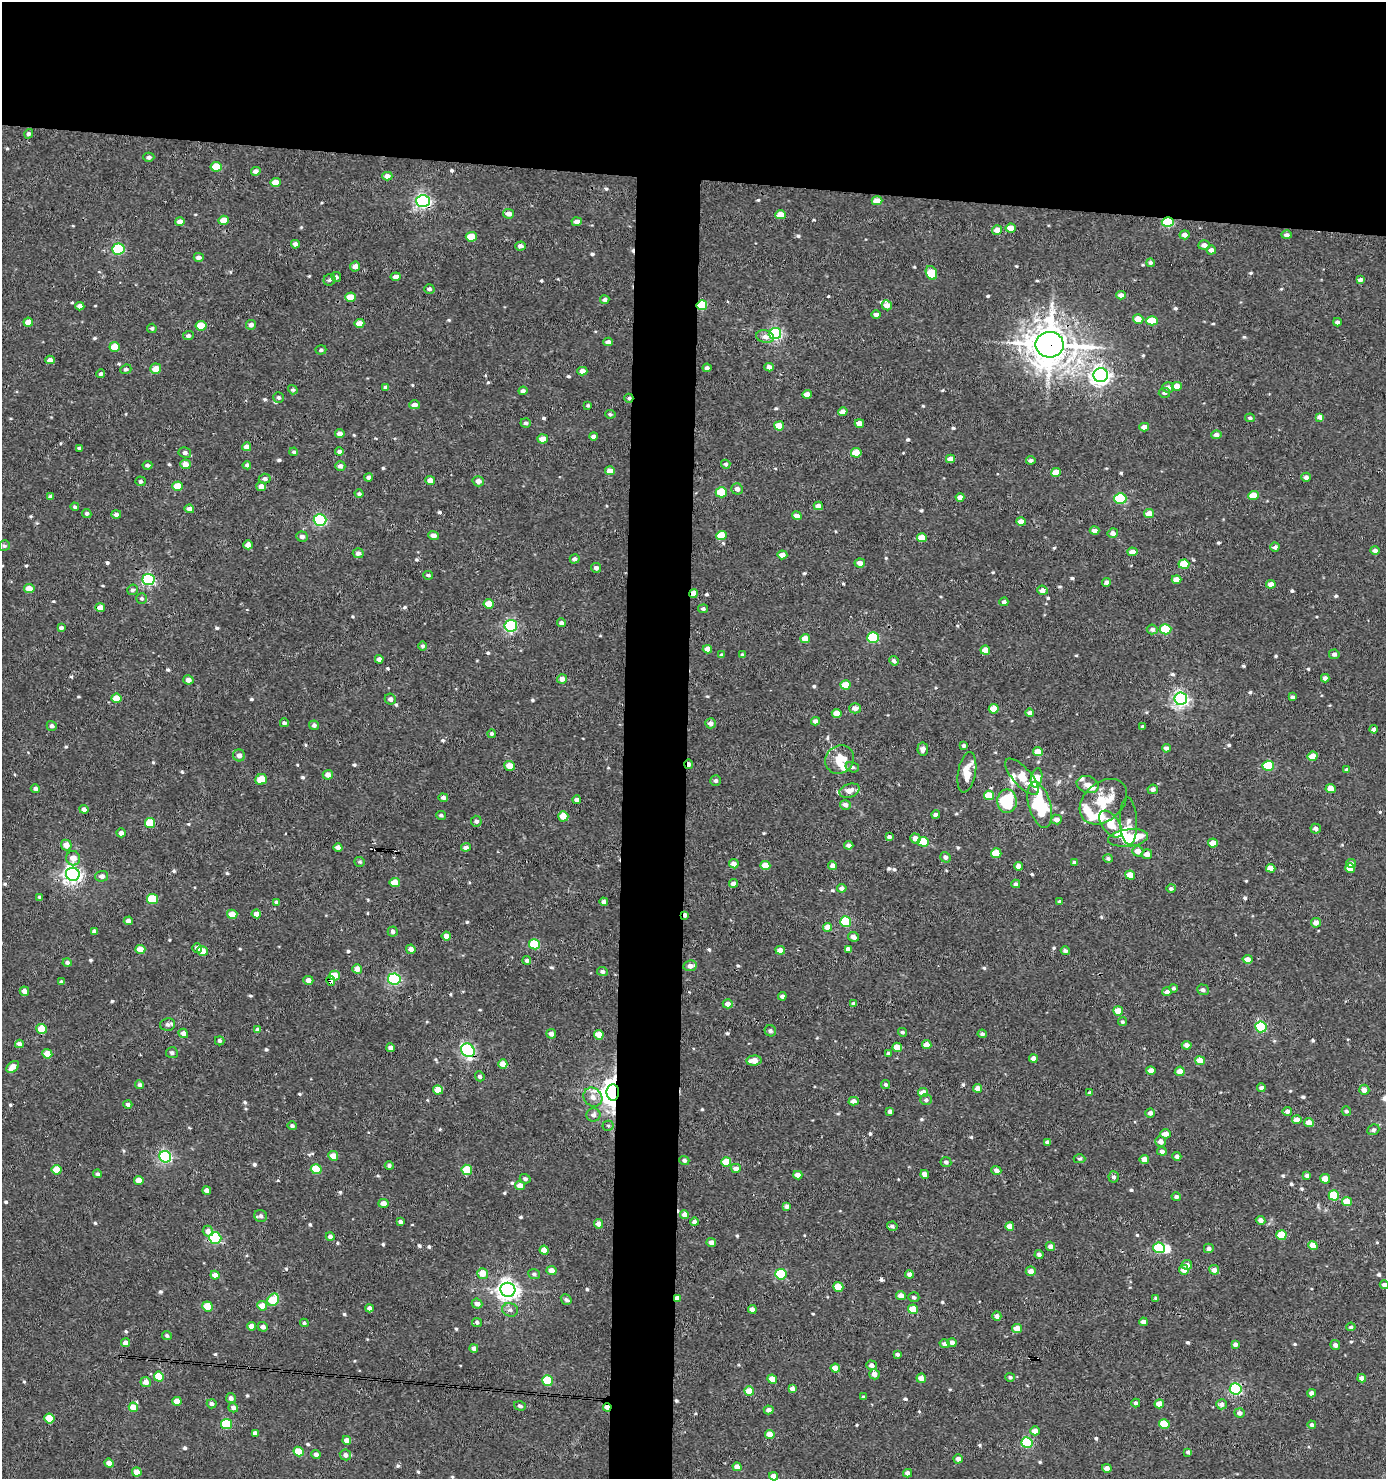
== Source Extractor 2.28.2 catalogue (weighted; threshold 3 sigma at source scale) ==
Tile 2 of 3 x 3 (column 2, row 1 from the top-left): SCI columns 1585-2968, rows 2954-4430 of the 4454 x 4431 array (HDU 1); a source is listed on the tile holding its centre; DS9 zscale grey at full resolution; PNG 1388 x 1481 px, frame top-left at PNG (2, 2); each listed source drawn as its Kron ellipse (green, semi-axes under 4 px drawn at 4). Shown black and unused: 16% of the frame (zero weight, under 3 of 4 exposures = <1% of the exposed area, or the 3 px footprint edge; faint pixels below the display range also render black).
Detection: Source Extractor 2.28.2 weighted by HDU 2 'WHT'; one run over the whole footprint, this tile lists its part. Background 0.00299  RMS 0.0019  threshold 0.00838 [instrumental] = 3 sigma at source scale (4.5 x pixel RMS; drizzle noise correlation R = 1.50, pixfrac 1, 0.05/0.05 arcsec/px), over >= 5 px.
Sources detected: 698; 1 inside a brighter object's white glare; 5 cosmic-ray / hot-pixel residue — neither listed nor drawn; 9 inside a brighter listed object's ellipse — not listed separately; of the other 683, all 500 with FLUX_AUTO >= 0.318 (the completeness limit of this list) listed and drawn (183 fainter detections not listed), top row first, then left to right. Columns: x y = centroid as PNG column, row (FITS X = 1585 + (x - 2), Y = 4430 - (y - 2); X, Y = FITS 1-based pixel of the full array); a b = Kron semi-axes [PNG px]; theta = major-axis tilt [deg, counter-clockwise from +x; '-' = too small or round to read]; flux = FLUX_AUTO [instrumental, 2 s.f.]
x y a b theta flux
29 134 5 4 - 0.41
149 157 5 4 - 0.49
216 167 5 5 - 3.3
256 171 5 4 - 0.78
387 176 5 4 - 1.1
276 182 5 4 - 2.1
423 201 7 6 - 47
877 201 5 4 - 2.3
509 214 5 4 - 1.1
781 215 5 4 - 2.5
224 220 5 4 - 2.4
180 222 5 4 - 1.3
577 222 5 4 - 0.97
1168 222 6 5 - 16
1011 228 5 4 - 1.9
997 230 5 4 - 1.6
1184 235 5 4 - 0.89
1287 235 5 4 - 0.61
471 237 5 5 - 4
295 244 4 4 - 0.72
1204 245 6 4 5 0.97
520 246 5 4 - 0.68
118 249 6 5 - 18
1211 250 4 4 - 0.78
199 257 5 4 - 0.74
1150 263 4 4 - 0.4
355 266 5 5 - 1
931 273 7 5 -66 4.6
336 277 5 4 - 0.44
396 277 5 4 - 0.95
329 280 6 5 - 0.4
1360 280 4 4 - 0.62
429 289 5 4 - 0.47
1121 295 5 4 - 1
350 297 5 4 - 3
605 300 4 4 - 0.51
702 305 5 5 - 9.6
887 305 5 5 - 1.2
80 306 4 4 - 0.86
876 314 5 4 - 0.73
1138 319 5 4 - 1.9
1152 321 5 4 - 4.6
28 322 5 4 - 1.8
1337 322 4 4 - 0.62
359 323 5 4 - 2
251 325 5 5 - 0.72
201 326 5 5 - 4.9
152 328 4 4 - 0.35
775 333 6 5 - 35
188 336 5 4 - 0.5
765 337 9 6 -12 0.98
608 342 5 4 - 0.61
1050 345 14 13 - 500
115 347 5 5 - 2.9
321 350 5 4 - 0.34
50 360 4 4 - 1.1
769 367 5 4 - 0.89
707 368 4 4 - 0.6
126 369 6 4 23 0.39
156 369 5 5 - 1.9
582 371 5 4 - 1.2
101 374 4 4 - 0.4
1101 375 7 7 - 88
1177 386 5 4 - 2.2
386 387 4 3 - 0.43
1168 387 5 5 - 1.1
293 390 5 4 - 0.33
523 391 4 4 - 0.53
1164 393 5 5 - 0.41
807 394 5 4 - 1.2
279 397 5 5 - 0.42
629 398 4 4 - 0.34
415 405 5 4 - 0.91
588 405 3 3 - 0.34
843 412 4 4 - 1.1
610 414 5 4 - 0.35
1320 417 4 4 - 1
1250 418 5 4 - 0.35
526 423 5 4 - 0.41
859 423 5 4 - 1.7
779 426 5 4 - 3.1
1144 427 5 4 - 1.3
340 434 4 4 - 0.88
1216 435 5 4 - 0.85
593 436 4 4 - 0.64
543 439 5 4 - 2
247 447 4 4 - 1.2
79 448 4 3 - 0.39
294 452 4 4 - 0.33
339 452 4 4 - 0.57
185 453 6 5 - 0.68
856 453 5 5 - 3.4
950 459 4 4 - 1.5
1031 460 4 4 - 0.46
185 464 5 4 - 1.6
726 464 5 4 - 0.43
147 465 5 3 - 0.44
247 465 4 4 - 0.44
340 466 5 5 - 0.68
610 471 5 4 - 1.5
1056 472 5 4 - 2.7
368 477 4 4 - 0.43
1306 477 5 4 - 0.79
265 479 6 5 - 0.62
140 481 5 5 - 0.4
430 481 5 4 - 1.3
478 481 6 5 - 0.91
177 486 5 4 - 3.1
261 486 5 4 - 1.3
737 489 6 5 - 0.88
721 492 5 5 - 6.5
359 494 4 4 - 0.38
1253 495 5 4 - 2.9
51 496 4 4 - 0.47
960 497 4 4 - 1
1120 498 6 5 - 15
818 506 4 4 - 1.2
75 507 4 4 - 0.32
189 509 5 4 - 0.92
87 513 5 4 - 0.41
116 514 5 4 - 0.57
1149 514 5 4 - 1.7
797 516 5 4 - 1.2
320 520 6 5 - 26
1021 522 5 4 - 1.4
1094 531 5 4 - 1
1113 533 5 4 - 0.88
433 535 5 4 - 0.92
722 535 5 4 - 4
302 536 6 5 - 0.67
922 538 5 4 - 2.6
248 545 4 4 - 1.4
4 546 5 5 - 0.35
1275 547 4 4 - 0.55
1375 550 4 4 - 0.64
1132 552 5 4 - 1.2
358 553 5 5 - 0.75
782 555 5 4 - 1.4
575 559 5 4 - 0.57
860 563 5 4 - 1.1
1184 564 5 4 - 5.1
596 568 5 4 - 0.63
428 575 5 3 - 0.33
148 579 6 5 - 28
1176 579 5 4 - 1.4
1106 582 4 4 - 0.6
1271 584 4 4 - 1.2
29 589 5 4 - 1.8
132 590 5 5 - 0.4
1043 590 5 4 - 0.95
694 594 4 4 - 2.2
142 598 5 5 - 0.37
1004 602 4 4 - 0.52
489 604 5 4 - 2.7
100 608 5 4 - 1.6
703 609 5 4 - 0.34
561 623 4 4 - 0.57
511 626 6 6 - 32
61 628 4 4 - 0.55
1152 629 5 5 - 0.6
1165 629 6 5 - 8
873 638 6 5 - 14
805 639 5 4 - 2.1
422 646 4 4 - 0.35
707 649 4 4 - 1.5
985 650 5 4 - 2.3
1334 654 5 5 - 0.58
722 655 4 3 - 0.32
742 655 4 4 - 0.32
379 659 4 4 - 0.82
894 661 5 4 - 0.6
1325 678 4 4 - 0.68
562 679 5 5 - 1
188 680 5 4 - 0.93
845 685 5 4 - 3.2
1292 697 4 3 - 0.51
116 698 5 5 - 2.5
390 699 6 5 - 0.63
1181 699 6 6 - 55
855 708 5 5 - 1.1
994 709 5 4 - 3.4
837 713 5 4 - 2.5
1030 713 4 4 - 0.75
815 721 4 4 - 0.86
284 723 4 4 - 0.51
711 723 5 5 - 0.99
314 725 5 4 - 0.49
52 726 5 4 - 0.55
1143 727 4 3 - 0.41
1374 729 4 4 - 0.56
492 734 4 4 - 0.34
963 746 3 3 - 0.4
1166 748 4 4 - 0.71
923 749 6 5 - 0.81
1038 751 5 4 - 1.9
239 755 6 6 - 0.92
1312 756 5 4 - 2.1
840 760 15 13 44 3.4
689 764 5 3 - 0.89
509 766 5 5 - 2
1268 766 5 5 - 8.3
852 767 7 5 -15 0.37
1347 770 4 4 - 0.71
967 772 20 9 79 3.3
328 775 5 5 - 1.2
1022 777 23 9 -48 3
1037 778 10 5 76 4.9
261 779 6 5 - 2.8
716 781 5 5 - 0.46
1088 785 11 8 -17 1.3
35 788 5 4 - 0.49
1153 789 5 4 - 0.66
1331 789 5 4 - 2.3
849 791 10 6 18 1.3
989 795 5 5 - 4.7
443 798 5 4 - 0.56
577 800 4 4 - 0.67
1007 801 12 10 -88 11
1103 802 26 19 41 5.5
845 805 5 4 - 0.81
1040 805 23 11 -75 14
84 809 4 4 - 0.63
441 815 5 4 - 0.37
936 815 4 3 - 0.63
563 816 5 5 - 2.2
1057 819 5 4 - 1
476 821 5 5 - 0.58
1128 821 23 8 -88 1.1
150 823 5 5 - 5.2
1111 824 15 8 -54 3.4
1316 829 5 5 - 0.76
121 833 4 4 - 0.73
889 837 4 3 - 0.47
915 838 5 5 - 1.2
1128 838 20 8 7 9.4
923 842 5 5 - 5.6
1213 843 5 4 - 2.1
66 845 5 5 - 1.6
849 845 4 4 - 0.69
338 847 4 4 - 1
466 847 5 4 - 0.68
1138 851 5 5 - 1.4
996 853 5 5 - 3.8
1147 854 5 5 - 1.2
945 857 5 5 - 0.55
73 858 7 7 - 1.6
1108 858 5 4 - 0.38
360 862 5 4 - 0.32
1075 862 4 4 - 0.39
1351 863 5 4 - 0.83
734 864 5 4 - 0.96
765 865 5 4 - 2.6
833 866 4 4 - 1
1019 866 4 4 - 1.3
1271 868 5 4 - 1.6
1350 868 5 5 - 2.3
73 874 7 6 - 78
1130 875 5 4 - 2.7
102 876 6 5 - 0.76
395 883 5 4 - 2.6
733 883 4 4 - 0.83
1016 884 4 4 - 0.39
842 888 5 4 - 0.85
1171 888 5 4 - 0.45
40 897 4 3 - 0.32
152 899 5 5 - 6.4
276 902 4 4 - 0.34
604 902 4 4 - 0.86
1060 902 4 4 - 0.58
232 914 5 4 - 1.9
256 914 5 4 - 1.2
685 915 4 3 - 0.6
128 921 4 4 - 0.75
846 921 5 5 - 12
1316 923 5 4 - 1.1
828 927 4 4 - 2
94 931 4 3 - 0.5
393 932 5 5 - 0.48
446 936 4 4 - 1.2
853 937 5 4 - 0.86
535 944 5 5 - 7.4
197 948 5 5 - 0.77
140 949 5 4 - 1.6
411 949 5 4 - 1.1
848 949 4 4 - 0.85
780 950 5 4 - 1.3
202 951 5 4 - 1.9
1065 951 4 4 - 0.53
1248 959 5 4 - 1.3
527 960 4 4 - 0.45
67 963 4 4 - 0.4
690 966 7 5 9 1.1
357 969 5 4 - 1.3
602 971 5 4 - 0.46
335 975 5 5 - 3.7
394 979 6 5 - 26
308 980 5 4 - 1
331 981 5 4 - 2.1
62 982 4 4 - 0.37
1174 988 4 4 - 0.33
1203 990 6 5 - 0.62
24 991 5 4 - 1.1
1167 992 5 4 - 0.71
782 996 4 4 - 0.67
728 1004 5 4 - 1.1
853 1004 4 4 - 0.73
1118 1011 5 4 - 2.5
1122 1022 4 4 - 0.35
168 1024 7 6 - 0.66
1261 1027 6 5 - 17
42 1029 5 5 - 4.1
258 1030 4 4 - 0.81
770 1031 6 5 - 0.46
902 1032 4 4 - 0.35
183 1033 5 4 - 0.97
551 1034 5 4 - 0.8
982 1034 4 4 - 0.44
599 1035 5 4 - 2.5
220 1041 5 4 - 0.34
19 1044 4 4 - 1
927 1044 4 4 - 1.6
1187 1045 5 4 - 0.84
897 1047 5 4 - 3
391 1048 4 4 - 0.93
468 1050 7 6 - 39
172 1053 6 5 - 0.45
888 1053 3 3 - 0.47
47 1054 5 4 - 3
1033 1058 4 4 - 1
754 1060 7 5 5 1.9
1200 1061 5 4 - 2
503 1064 5 4 - 1.8
13 1067 7 5 39 1.6
1151 1071 5 4 - 1.6
1180 1071 5 4 - 1.4
480 1076 5 4 - 0.42
140 1085 4 4 - 0.52
885 1085 4 4 - 0.39
978 1088 4 4 - 1.4
1261 1088 4 4 - 0.63
438 1090 5 4 - 2.8
1364 1090 5 5 - 1.2
613 1092 8 6 88 200
923 1093 5 4 - 1.9
1090 1093 4 4 - 0.45
593 1097 10 9 - 1.4
926 1100 6 5 - 0.49
854 1101 5 4 - 0.92
128 1104 4 4 - 0.54
1287 1111 4 4 - 0.6
1346 1111 5 4 - 0.38
890 1112 4 4 - 0.7
1150 1113 5 4 - 0.68
593 1115 7 6 - 0.73
1297 1120 5 4 - 1.3
1309 1123 5 4 - 1.5
292 1126 5 4 - 0.4
608 1126 5 5 - 0.33
1373 1130 6 5 - 0.38
1166 1134 5 4 - 1.3
1047 1142 4 4 - 0.54
1161 1142 5 5 - 1.1
1162 1151 5 4 - 0.62
333 1156 5 4 - 2.1
1177 1156 4 4 - 0.6
165 1157 6 5 - 31
1079 1159 6 4 -1 0.39
1144 1159 5 4 - 1.3
684 1160 5 4 - 0.46
726 1162 5 4 - 4.2
946 1162 5 5 - 0.48
389 1166 4 4 - 0.46
736 1168 5 4 - 1
316 1169 5 5 - 5.7
56 1170 5 5 - 3.4
467 1170 5 5 - 5.9
996 1170 5 4 - 0.9
97 1174 4 4 - 0.39
925 1174 4 4 - 1.5
798 1175 4 4 - 1.2
1307 1176 4 4 - 0.48
1114 1177 5 5 - 0.55
525 1179 5 4 - 0.42
1325 1179 5 4 - 2.4
139 1180 4 4 - 1.6
520 1186 5 4 - 1.8
207 1190 4 4 - 0.79
1334 1195 5 5 - 5.4
1176 1197 5 4 - 0.45
1347 1201 5 4 - 2.7
383 1203 5 4 - 1.5
787 1206 4 4 - 0.69
685 1215 4 4 - 1.7
261 1216 6 6 - 0.61
1260 1220 5 4 - 0.72
400 1222 4 3 - 0.55
695 1222 4 4 - 0.76
598 1224 5 4 - 1.2
892 1226 5 4 - 0.45
1010 1226 4 4 - 1.6
208 1231 5 5 - 0.96
1281 1235 5 5 - 4.6
330 1237 4 4 - 0.68
215 1238 6 5 - 19
711 1242 5 4 - 1
1050 1246 5 4 - 0.73
1313 1246 5 4 - 2
1159 1248 6 5 - 11
1209 1248 5 4 - 0.52
544 1250 4 4 - 2
1039 1255 4 4 - 0.64
1187 1265 5 5 - 0.95
1184 1270 5 4 - 1.5
1214 1270 5 4 - 1.2
552 1271 5 4 - 1.5
1031 1271 5 4 - 1.3
483 1273 5 5 - 2.2
534 1274 6 5 - 0.47
781 1274 6 5 - 11
909 1274 4 4 - 0.77
215 1275 4 4 - 1.3
1384 1285 4 4 - 0.55
838 1287 5 5 - 3.8
508 1290 7 7 - 110
901 1296 5 4 - 1.4
914 1297 5 5 - 0.38
678 1298 4 4 - 1.3
1156 1298 4 3 - 0.33
273 1300 6 5 - 7
566 1300 6 4 -32 0.49
477 1304 5 5 - 0.92
208 1306 5 5 - 4.4
262 1306 5 4 - 2.6
370 1308 4 4 - 0.79
752 1309 4 4 - 1.1
913 1309 5 4 - 3.5
510 1310 8 6 -16 0.67
997 1316 4 4 - 0.75
477 1322 5 4 - 0.44
1143 1322 4 4 - 1.1
304 1323 4 4 - 0.37
251 1326 4 4 - 1.3
263 1327 5 4 - 0.72
1351 1327 4 4 - 0.35
1017 1329 5 4 - 2.3
167 1336 5 4 - 0.37
952 1342 5 4 - 0.98
125 1343 4 4 - 1
945 1344 5 4 - 0.71
1235 1344 4 4 - 0.56
1335 1345 5 4 - 0.64
474 1348 4 4 - 0.7
897 1354 4 3 - 0.47
871 1365 5 4 - 0.86
835 1368 4 4 - 1.9
874 1374 5 5 - 1.3
159 1377 5 5 - 5.3
1010 1377 5 4 - 0.37
921 1378 5 4 - 1.2
1362 1378 4 4 - 1.1
772 1379 5 4 - 2.3
547 1381 5 5 - 7.9
146 1382 5 5 - 1.4
792 1389 4 4 - 1
1236 1389 6 5 - 27
749 1391 5 4 - 4
1312 1393 4 4 - 0.88
864 1397 4 3 - 0.35
231 1398 5 5 - 0.7
177 1401 5 4 - 2.4
1136 1403 4 4 - 0.48
212 1404 5 4 - 0.65
1159 1404 5 4 - 2
1221 1404 5 5 - 0.8
520 1406 6 4 -18 0.42
133 1407 5 4 - 2.2
607 1407 4 4 - 2.5
233 1408 5 4 - 0.63
769 1410 5 4 - 0.91
1240 1413 5 4 - 0.74
49 1418 5 5 - 4.5
227 1424 5 5 - 10
1164 1424 5 5 - 4.8
1312 1425 4 4 - 0.42
1035 1431 5 4 - 1.4
255 1433 4 4 - 0.8
770 1434 4 4 - 2.1
347 1440 4 4 - 1.2
1027 1443 5 5 - 15
299 1452 5 4 - 3.9
1188 1452 4 4 - 0.46
316 1454 4 4 - 0.82
345 1455 5 5 - 0.8
958 1459 4 4 - 0.78
109 1463 5 4 - 1.3
737 1467 4 4 - 1.7
1107 1468 5 4 - 1
137 1472 5 4 - 2.1
908 1473 4 4 - 0.85
774 1476 4 4 - 1.3
Overlapping masked pixels (flux is a lower limit): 14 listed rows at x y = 423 201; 1168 222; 702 305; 1050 345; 629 398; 694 594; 689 764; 685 915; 331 981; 468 1050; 613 1092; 678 1298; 1236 1389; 607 1407
Isophote crosses this tile's border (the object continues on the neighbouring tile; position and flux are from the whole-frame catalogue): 1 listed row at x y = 1384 1285